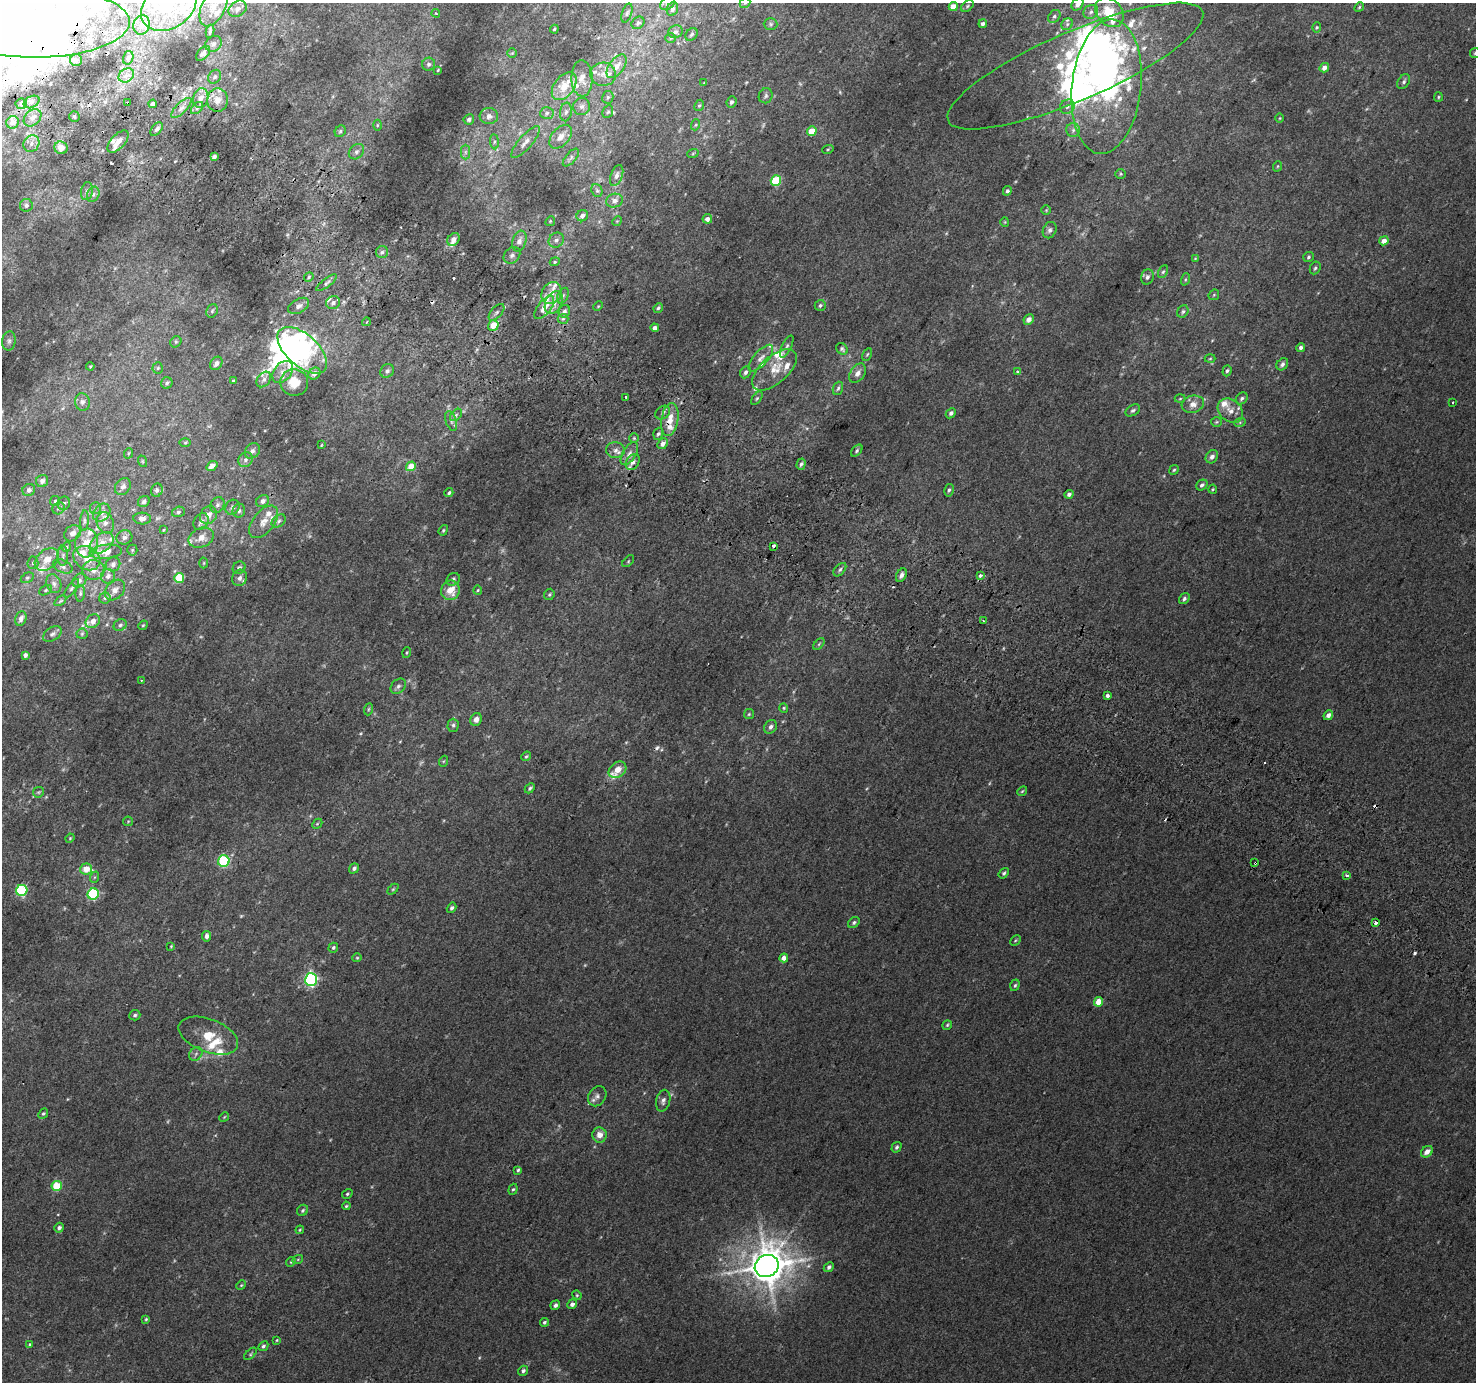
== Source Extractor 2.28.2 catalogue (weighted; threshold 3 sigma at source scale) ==
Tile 11 of 4 x 4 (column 3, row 3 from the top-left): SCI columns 2979-4452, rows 1671-3050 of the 5950 x 6035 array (HDU 1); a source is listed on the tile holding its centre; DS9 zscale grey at full resolution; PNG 1478 x 1384 px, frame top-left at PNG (2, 3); each listed source drawn as its Kron ellipse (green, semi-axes under 4 px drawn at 4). Shown black and unused: <1% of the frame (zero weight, under 2 of 3 exposures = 2% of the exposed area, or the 3 px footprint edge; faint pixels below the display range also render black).
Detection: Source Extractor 2.28.2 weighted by HDU 2 'WHT'; one run over the whole footprint, this tile lists its part. Background 0.0128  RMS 0.0073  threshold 0.0328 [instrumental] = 3 sigma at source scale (4.5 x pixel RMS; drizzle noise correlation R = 1.50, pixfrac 1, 0.0396/0.0396 arcsec/px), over >= 5 px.
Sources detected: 443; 8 too faint to see at this stretch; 14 inside a brighter object's white glare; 12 cosmic-ray / hot-pixel residue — neither listed nor drawn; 57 inside a brighter listed object's ellipse — not listed separately; the other 352 listed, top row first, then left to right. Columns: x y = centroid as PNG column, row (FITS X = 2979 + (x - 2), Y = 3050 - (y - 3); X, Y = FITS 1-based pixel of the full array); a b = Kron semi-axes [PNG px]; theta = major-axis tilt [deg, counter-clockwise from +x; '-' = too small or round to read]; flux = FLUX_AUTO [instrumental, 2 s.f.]
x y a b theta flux
667 3 8 5 33 2.1
745 3 6 4 42 1.1
1078 4 7 5 48 3.5
169 6 30 22 34 48
953 6 4 4 - 8.2
967 6 7 4 38 1.2
214 7 21 11 64 14
1359 7 5 4 - 0.93
238 9 10 7 36 3.7
672 9 7 5 66 2.7
1091 12 8 6 38 2.3
1110 12 16 12 -45 19
436 13 4 3 - 0.83
627 13 10 5 72 1.7
1054 16 7 5 50 1.7
35 22 94 35 0 190
638 23 7 5 37 1.8
771 24 7 6 - 1.6
983 24 4 4 - 2
1067 24 6 5 - 1.5
142 25 10 8 71 4.2
1317 27 5 4 - 0.89
554 29 4 3 - 0.85
210 31 7 3 82 1.6
675 32 7 6 - 2.5
692 34 7 5 45 1.6
671 38 5 5 - 0.95
213 44 9 7 39 2.5
203 53 9 5 47 2.2
512 53 5 5 - 0.9
1475 53 5 5 - 1
128 58 7 5 73 1.8
76 60 6 6 - 1.4
429 64 6 6 - 2
617 66 13 7 54 6
1075 66 138 34 23 130
1324 68 5 4 - 3.6
438 70 3 2 - 0.52
603 74 13 11 -7 6.3
126 75 8 6 34 3.7
215 77 7 6 - 1.7
582 78 18 10 -89 8.1
1404 81 8 5 54 1.9
704 83 4 3 - 0.7
564 86 16 10 53 15
1106 87 67 34 84 160
766 96 7 7 - 1.9
608 97 6 5 - 1.4
1438 97 5 4 - 0.89
201 98 10 7 76 5.7
218 100 12 10 86 7
32 102 8 5 28 2.6
731 102 6 5 - 1.9
128 103 3 3 - 3.1
21 104 5 5 - 1.4
153 104 4 3 - 2.4
699 105 6 4 66 1
582 107 8 8 - 2.9
1067 107 8 6 44 2.3
181 108 13 5 44 3.4
197 108 7 4 45 1.7
566 112 9 6 81 2.5
608 112 6 5 - 1.2
547 113 7 6 - 1.8
489 116 9 8 - 3.6
74 117 5 5 - 1.1
33 118 10 7 43 4.2
1280 118 5 3 - 0.6
469 119 5 5 - 2.3
13 122 6 6 - 4.5
377 125 5 3 - 0.74
695 125 6 3 70 0.9
157 129 8 5 51 1.9
1073 130 7 7 - 2.2
340 131 6 5 - 1.4
812 131 5 4 - 13
561 137 14 8 49 5.7
118 141 13 7 47 5.2
494 142 7 4 -84 1.5
526 142 20 6 50 5.4
31 144 9 7 52 3.7
61 148 7 6 - 7.4
828 149 6 3 19 0.83
356 152 8 6 46 2.2
465 152 7 4 90 1.8
693 153 6 3 20 0.82
214 156 4 3 - 2.5
571 158 11 5 49 2.1
1278 166 5 3 - 0.68
1121 174 5 4 - 0.85
617 175 11 6 69 3.2
776 181 5 5 - 39
597 190 7 5 -68 1.5
87 191 9 6 80 2.5
1007 191 5 4 - 1.6
93 194 8 6 68 2.3
615 201 8 7 - 3.4
26 205 6 6 - 2.1
1046 210 5 5 - 0.88
582 216 6 5 - 2.9
707 219 5 4 - 3.9
550 221 5 4 - 0.78
617 221 5 4 - 0.79
1005 222 4 4 - 0.68
1050 230 8 6 66 2.4
454 239 7 5 51 3.8
556 240 8 7 - 2.8
519 241 10 7 71 4
1384 241 5 4 - 4.8
382 252 6 6 - 2
512 255 9 7 44 2.7
1308 257 5 5 - 1.3
1195 258 4 4 - 0.6
555 262 5 4 - 1.1
1315 268 6 5 - 1.4
1163 272 7 4 61 1.2
309 277 5 4 - 1.1
1147 277 8 6 72 2.5
1185 279 6 4 71 0.96
327 283 12 3 38 1.9
551 293 11 9 58 6.3
1214 295 6 5 - 0.94
563 296 8 5 62 1.8
554 302 12 8 64 6.9
333 303 7 6 - 2.3
820 305 5 5 - 1.7
299 306 11 7 29 3.4
598 306 5 4 - 0.72
544 308 14 6 52 8.6
658 308 5 4 - 1.3
212 311 7 5 63 1.4
564 311 6 5 - 2.4
1183 311 6 5 - 1.6
497 312 10 5 48 1.9
563 319 5 5 - 1.1
1029 319 5 5 - 4.4
366 322 4 3 - 0.64
493 325 5 5 - 10
655 328 4 4 - 3.1
9 341 9 7 81 2.4
176 342 6 5 - 1.1
787 346 12 5 65 2.1
1301 347 4 4 - 2.3
842 349 6 5 - 1.6
302 350 30 16 -42 100
867 354 6 4 62 0.93
761 358 17 7 48 4.8
1210 359 5 3 - 0.71
216 363 7 5 54 3.3
1282 364 7 5 49 2.1
90 366 4 3 - 0.62
158 368 5 5 - 0.99
774 370 27 13 41 13
387 371 7 6 - 1.9
1227 371 6 4 71 1.3
283 372 12 8 51 5.6
746 372 6 5 - 1.9
1018 372 3 3 - 1.5
858 373 11 7 55 4
314 374 6 5 - 4.2
264 379 8 6 50 2.3
233 381 4 3 - 1.1
294 382 14 13 - 14
167 383 6 5 - 1.4
838 388 7 5 70 1.4
626 397 3 3 - 1.6
757 398 8 4 54 1.1
1242 398 7 5 46 1.7
1180 399 5 3 - 0.77
82 402 9 7 -77 2.4
1453 402 3 2 - 1
1193 404 11 8 16 5.1
1133 410 8 5 31 1.7
1230 411 14 11 -40 6.8
663 413 8 6 37 2
951 413 6 4 44 1.8
456 415 7 4 47 1.6
670 420 16 8 81 9.9
451 421 10 5 -71 2.3
1216 422 5 5 - 1
1240 422 6 4 18 0.89
658 434 6 4 71 1.4
634 438 5 5 - 0.99
185 443 5 3 - 0.76
663 444 6 5 - 3.4
321 445 4 2 - 0.5
615 450 9 8 - 3.9
252 451 8 6 48 2.4
857 451 7 4 47 1.4
129 453 5 3 - 0.65
629 454 13 6 59 3.9
1212 457 7 5 54 3
245 460 8 7 - 2.4
142 461 6 3 -71 0.69
633 462 9 6 59 3.4
801 464 6 4 73 1.5
212 466 6 4 38 3.7
411 466 5 4 - 11
1174 470 5 4 - 1.1
42 481 6 6 - 2.8
1202 485 6 5 - 1.9
123 487 9 7 53 2.5
1213 489 4 4 - 0.77
29 490 6 6 - 2.1
157 490 7 5 67 1.7
949 490 6 4 77 1.4
449 493 4 4 - 1.1
1069 494 4 4 - 2.2
55 501 5 5 - 0.94
263 501 7 5 36 3
144 502 6 5 - 1.6
64 503 7 6 - 1.7
217 505 8 6 62 2.2
232 507 8 6 56 2.3
59 508 6 5 - 1.7
95 508 6 5 - 1.3
239 511 7 6 - 1.9
178 512 6 5 - 1.5
102 513 10 7 49 3.6
208 515 9 8 - 5.9
142 519 9 6 -4 3.1
84 521 10 4 86 1.9
279 521 8 5 40 2
201 522 9 7 55 3.1
264 522 19 10 52 7.4
105 523 11 8 -69 4.3
163 530 3 2 - 0.55
443 530 5 4 - 0.98
72 533 9 7 40 4.3
124 537 8 7 - 2.3
201 538 13 9 22 6
87 543 14 11 81 10
102 543 13 9 36 7.8
774 546 3 3 - 11
66 547 5 4 - 0.75
132 550 5 5 - 0.96
106 552 16 7 6 11
63 556 10 5 90 2
87 558 14 11 -31 9.4
47 559 14 9 39 8.8
628 561 7 3 46 0.75
33 563 6 5 - 1.3
204 563 5 3 - 0.72
113 564 7 7 - 2.4
63 566 10 6 -25 2.6
239 568 7 6 - 1.7
94 570 11 9 1 5.2
840 570 8 5 47 1.6
901 575 7 5 60 2.8
981 575 3 3 - 8.3
108 576 7 7 - 2.4
27 578 7 4 29 1.2
179 578 5 5 - 23
240 578 8 7 - 2.9
453 579 7 6 - 1.9
79 580 8 6 46 2.2
54 584 10 7 -68 2.9
72 588 11 3 53 1.6
45 590 7 4 28 1.1
115 590 11 8 48 4
450 590 10 9 - 11
478 590 4 4 - 0.74
80 593 8 4 86 1.4
549 594 6 5 - 1.1
105 598 5 5 - 1.2
1184 599 6 4 56 1.7
60 601 7 3 36 0.82
21 618 7 5 67 3.1
983 620 4 2 - 0.6
93 621 8 6 40 4.3
120 625 7 5 33 1.6
143 625 5 4 - 0.82
52 634 10 6 32 2.2
82 634 5 5 - 1.2
819 644 7 4 46 1
407 653 5 3 - 0.77
25 655 4 3 - 2
141 680 3 2 - 0.73
398 686 9 6 45 2.3
1107 696 3 3 - 4
784 708 5 4 - 0.84
369 709 6 4 70 0.92
749 714 5 5 - 0.87
1328 715 5 4 - 3.4
476 719 6 5 - 4
453 725 6 5 - 1.6
771 727 7 6 - 2.7
526 756 5 4 - 1
444 761 5 3 - 0.76
617 770 9 7 37 7.5
530 788 6 4 46 1.4
1022 791 5 4 - 0.9
38 792 5 5 - 1.1
128 821 5 5 - 0.78
317 824 6 4 44 0.93
70 838 4 4 - 0.72
224 861 6 5 - 57
1255 863 4 3 - 4.1
354 868 5 4 - 1.9
86 869 6 5 - 9.5
1004 873 6 4 52 1.4
1347 875 3 3 - 2.1
95 877 6 3 70 0.87
393 889 6 4 45 0.89
22 890 5 5 - 69
93 894 6 5 - 69
452 908 5 4 - 1.9
854 922 6 4 36 1.4
1376 923 3 3 - 5.3
207 936 5 4 - 3.4
1015 940 6 3 44 0.84
171 946 4 2 - 0.6
333 948 5 4 - 1.3
357 958 4 4 - 0.73
784 958 4 4 - 4.8
311 980 6 6 - 100
1015 985 6 4 70 1.1
1098 1002 5 4 - 11
135 1015 5 5 - 1.4
947 1025 5 4 - 0.94
208 1036 31 16 -21 18
196 1054 7 6 - 2.2
597 1096 11 8 56 2.9
663 1101 11 7 75 3.1
43 1113 5 4 - 1.1
224 1117 5 4 - 0.71
599 1135 7 7 - 6.2
896 1147 6 4 58 1.6
1427 1152 6 5 - 4.7
518 1170 4 3 - 1
57 1186 5 5 - 27
513 1189 6 4 68 1.1
347 1194 5 4 - 1.1
346 1206 4 3 - 0.89
303 1210 6 5 - 1.3
59 1228 5 4 - 2
300 1230 4 3 - 0.68
298 1259 5 3 - 0.68
291 1262 5 4 - 0.92
767 1266 12 11 - 1900
829 1267 6 4 44 2
241 1285 5 4 - 0.76
577 1295 5 4 - 0.8
572 1304 5 4 - 2.8
555 1305 5 4 - 2.3
146 1319 4 3 - 0.81
544 1322 4 4 - 1.2
277 1340 3 3 - 0.65
30 1344 4 3 - 0.79
263 1346 5 4 - 1.5
250 1354 8 4 44 1.1
523 1371 5 4 - 2
Overlapping masked pixels (flux is a lower limit): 6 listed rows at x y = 35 22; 128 103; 493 325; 670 420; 663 444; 1255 863
Isophote crosses this tile's border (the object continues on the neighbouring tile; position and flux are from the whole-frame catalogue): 8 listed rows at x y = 667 3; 745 3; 1078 4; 169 6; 214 7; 35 22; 1475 53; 1075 66